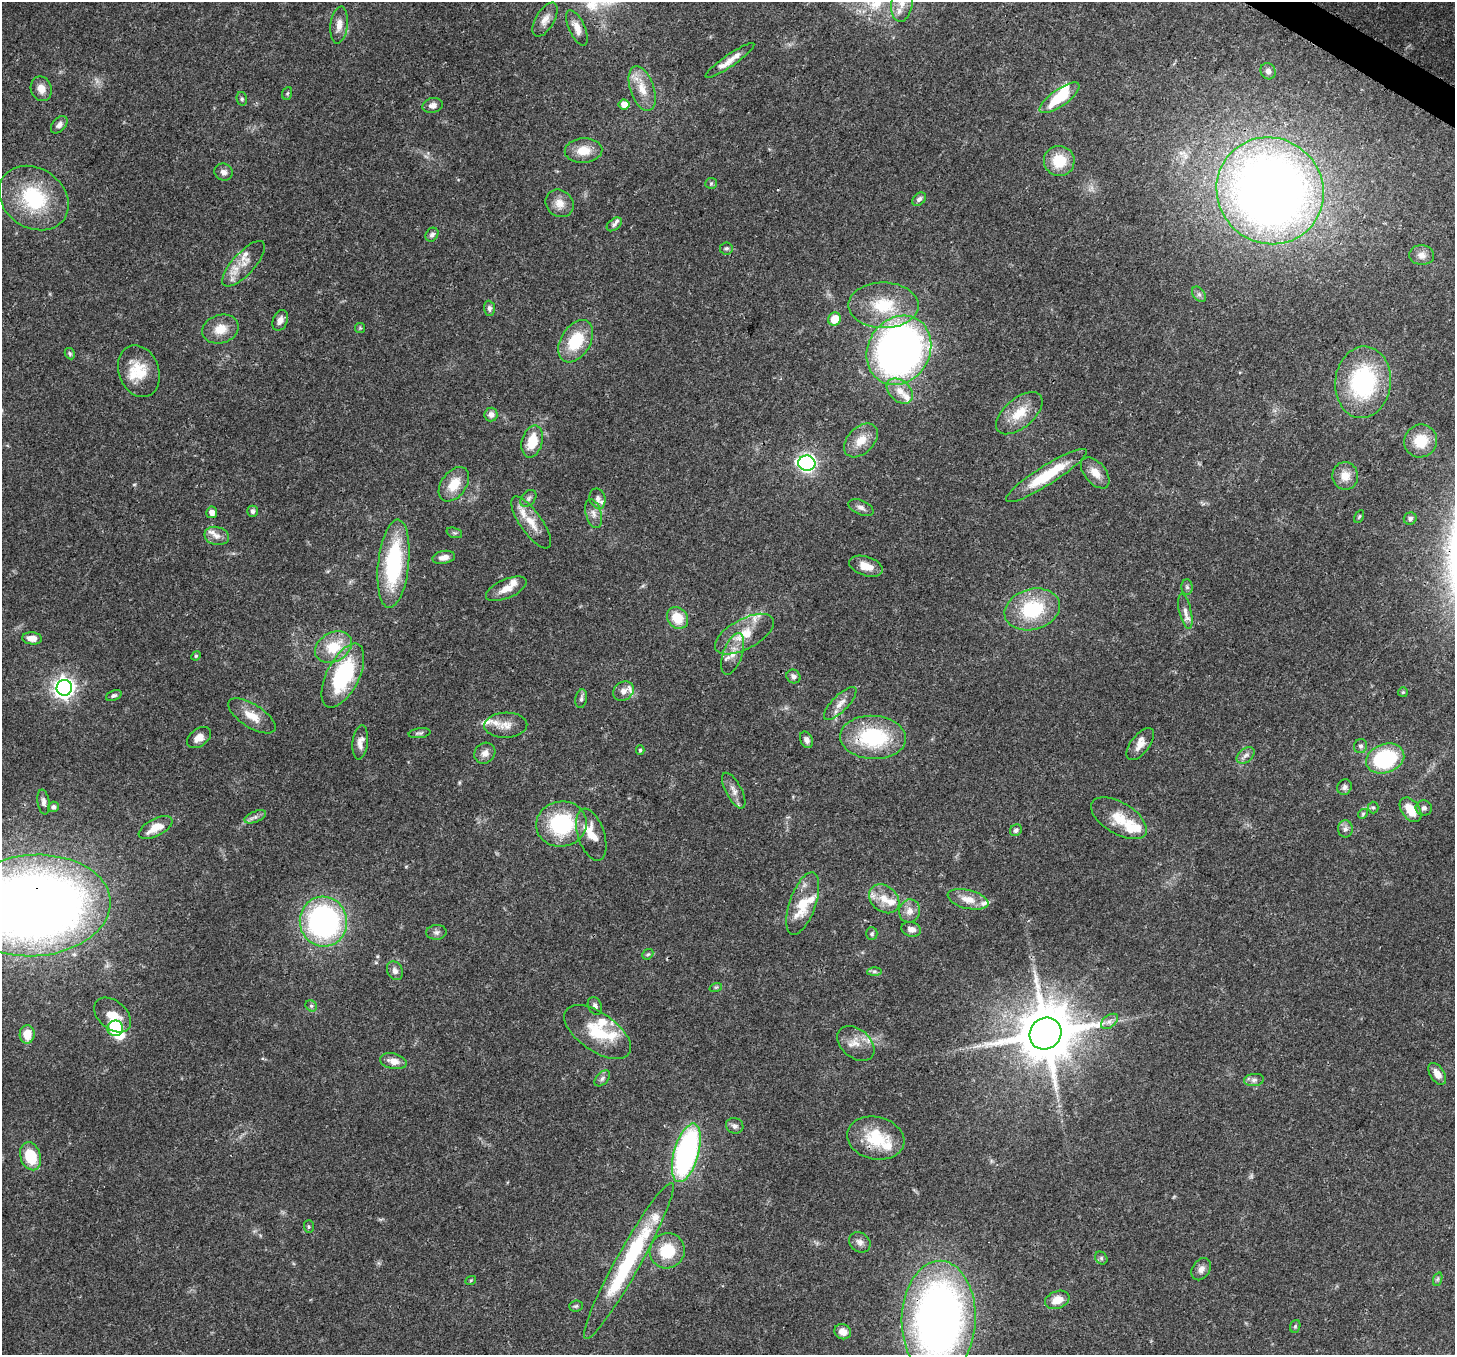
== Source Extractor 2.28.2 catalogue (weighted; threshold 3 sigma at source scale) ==
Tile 10 of 4 x 4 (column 2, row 3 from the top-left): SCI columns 1531-2983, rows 1712-3064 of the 5962 x 6060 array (HDU 1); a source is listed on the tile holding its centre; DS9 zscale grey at full resolution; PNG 1457 x 1357 px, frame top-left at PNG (2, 2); each listed source drawn as its Kron ellipse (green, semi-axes under 4 px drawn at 4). Shown black and unused: <1% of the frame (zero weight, under 3 of 4 exposures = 8% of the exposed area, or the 3 px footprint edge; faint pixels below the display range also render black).
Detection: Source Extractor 2.28.2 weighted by HDU 2 'WHT'; one run over the whole footprint, this tile lists its part. Background 0.0534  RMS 0.003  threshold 0.0133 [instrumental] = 3 sigma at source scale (4.5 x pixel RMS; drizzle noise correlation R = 1.50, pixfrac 1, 0.0396/0.0396 arcsec/px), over >= 5 px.
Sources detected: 181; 1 too faint to see at this stretch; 3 inside a brighter object's white glare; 1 long thin detection or spike segment (spike, bleed or trail) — neither listed nor drawn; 23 inside a brighter listed object's ellipse — not listed separately; the other 153 listed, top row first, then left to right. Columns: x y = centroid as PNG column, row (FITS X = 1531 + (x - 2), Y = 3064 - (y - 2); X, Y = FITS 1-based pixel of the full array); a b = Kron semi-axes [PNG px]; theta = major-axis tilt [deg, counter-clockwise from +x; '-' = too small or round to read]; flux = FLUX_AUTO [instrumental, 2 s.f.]
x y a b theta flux
902 3 19 10 82 4.4
545 20 19 9 60 2.5
339 25 19 8 83 2.8
577 28 19 8 -66 2.8
730 60 29 6 35 3.4
1268 71 8 7 - 1.2
41 89 12 10 -69 2.9
642 89 23 12 -71 5.5
287 93 6 5 - 0.45
1060 98 23 8 35 12
242 99 7 5 -76 0.54
433 105 10 7 12 1.7
624 105 5 5 - 2.8
59 125 10 6 49 1.3
583 150 19 12 3 5.1
1059 161 15 15 - 8.1
224 172 9 8 - 1.5
711 183 6 5 - 0.51
1270 191 54 52 -44 300
34 198 37 29 -35 22
919 199 8 5 45 1
560 203 15 13 -39 3.1
614 224 9 5 38 0.82
432 235 7 6 - 0.96
726 248 6 6 - 0.63
1422 255 12 10 -4 2.1
244 264 29 11 48 4.6
1199 294 8 5 -53 0.9
883 305 35 23 -1 15
489 308 7 5 -87 0.84
835 319 7 6 - 5.3
280 320 11 7 69 1.6
360 328 5 5 - 0.36
220 329 18 14 18 4.6
576 341 23 14 59 12
899 350 36 31 58 160
70 354 6 4 -59 0.49
139 371 26 20 -69 8.4
1363 382 36 28 84 34
900 391 15 10 -42 3.5
1019 413 28 14 40 7.3
491 414 7 6 - 1.4
861 440 20 13 45 4.7
532 441 16 10 75 7.2
1421 441 17 16 - 7.3
807 463 8 7 - 85
1095 473 18 10 -49 3.5
1046 475 47 9 32 13
1345 476 14 13 - 3.5
454 484 19 12 54 6
528 498 9 6 51 0.95
598 499 10 8 -76 1.2
861 508 13 7 -23 1.3
253 511 6 5 - 1
212 512 6 5 - 2
594 514 15 7 -75 1.8
1359 517 7 3 62 0.38
1410 519 6 6 - 0.9
531 522 31 11 -55 5.1
454 533 8 5 -19 0.56
217 536 12 9 -13 1.9
444 557 11 6 11 1.9
393 564 44 15 84 31
866 566 17 9 -18 3.6
1187 587 8 5 -88 0.72
506 589 22 9 23 3.5
1032 609 28 20 16 19
1185 611 18 6 -77 1.9
677 618 11 10 - 6.8
744 634 32 15 29 8.2
32 638 10 6 -5 2.7
333 647 19 14 29 9.3
733 654 21 9 71 3.7
196 656 5 4 - 0.4
343 676 35 16 63 29
793 677 7 6 - 1.1
64 688 8 8 - 160
623 691 11 9 34 1.9
1403 692 5 5 - 0.41
114 696 8 5 21 0.73
581 699 9 5 81 0.9
840 704 22 8 46 2.7
252 716 27 11 -32 4.8
506 725 21 12 2 3.6
420 733 11 5 8 0.73
873 737 33 21 -3 25
199 738 13 8 36 2.4
806 740 9 6 -67 1.3
360 742 17 7 83 2
1140 744 19 9 52 2.9
1361 746 7 6 - 0.88
640 750 4 4 - 0.38
485 753 11 10 - 1.9
1245 755 10 6 39 1.3
1385 759 20 14 20 28
1344 787 8 7 - 0.95
734 791 20 8 -62 2.1
44 802 12 6 -81 1.3
53 807 5 5 - 0.9
1373 807 6 5 - 0.52
1424 808 8 7 - 1.1
1411 810 14 9 -54 5.9
1363 814 5 4 - 0.39
255 817 11 5 22 1.2
1119 818 31 15 -31 7.3
561 824 25 22 10 25
156 828 18 8 27 5.1
1345 829 8 7 - 1.2
1016 830 6 5 - 0.88
591 835 27 13 -72 5.6
884 899 17 12 -40 4.6
968 899 21 9 -14 4
803 904 33 13 70 10
33 905 77 50 4 420
909 911 11 10 - 2.5
323 922 25 23 -79 74
911 929 10 7 -15 1.7
436 932 10 7 5 1.1
872 934 6 5 - 0.62
648 954 6 4 42 0.49
395 971 10 7 -61 1.5
874 972 7 4 1 0.65
716 987 6 4 18 0.4
311 1006 6 5 - 0.61
595 1006 9 6 -65 0.98
113 1015 21 14 -41 6.2
1109 1021 10 6 37 1.3
115 1028 8 7 - 16
598 1032 38 19 -35 12
27 1034 9 7 87 4.5
1045 1034 16 15 - 2000
856 1043 21 14 -41 4.3
393 1061 13 7 -13 3.1
1437 1074 12 7 -57 2.4
602 1078 9 5 46 0.86
1254 1080 10 6 7 1.1
735 1126 9 8 - 1.1
876 1138 29 21 -13 13
686 1153 30 12 74 68
30 1156 14 10 -73 11
309 1227 6 5 - 0.43
860 1242 11 9 -38 1.6
667 1251 18 17 - 11
1101 1258 7 5 -49 0.7
629 1261 89 12 61 36
1201 1269 12 8 56 1.8
1438 1279 7 4 71 0.59
471 1280 5 3 - 0.27
1057 1300 13 8 22 4
576 1306 7 5 3 0.57
939 1319 58 37 88 200
1295 1326 6 5 - 0.46
843 1332 8 7 - 2.5
Overlapping masked pixels (flux is a lower limit): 2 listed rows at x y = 33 905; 939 1319
Isophote crosses this tile's border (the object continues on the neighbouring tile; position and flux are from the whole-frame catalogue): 3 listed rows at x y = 902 3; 33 905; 939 1319